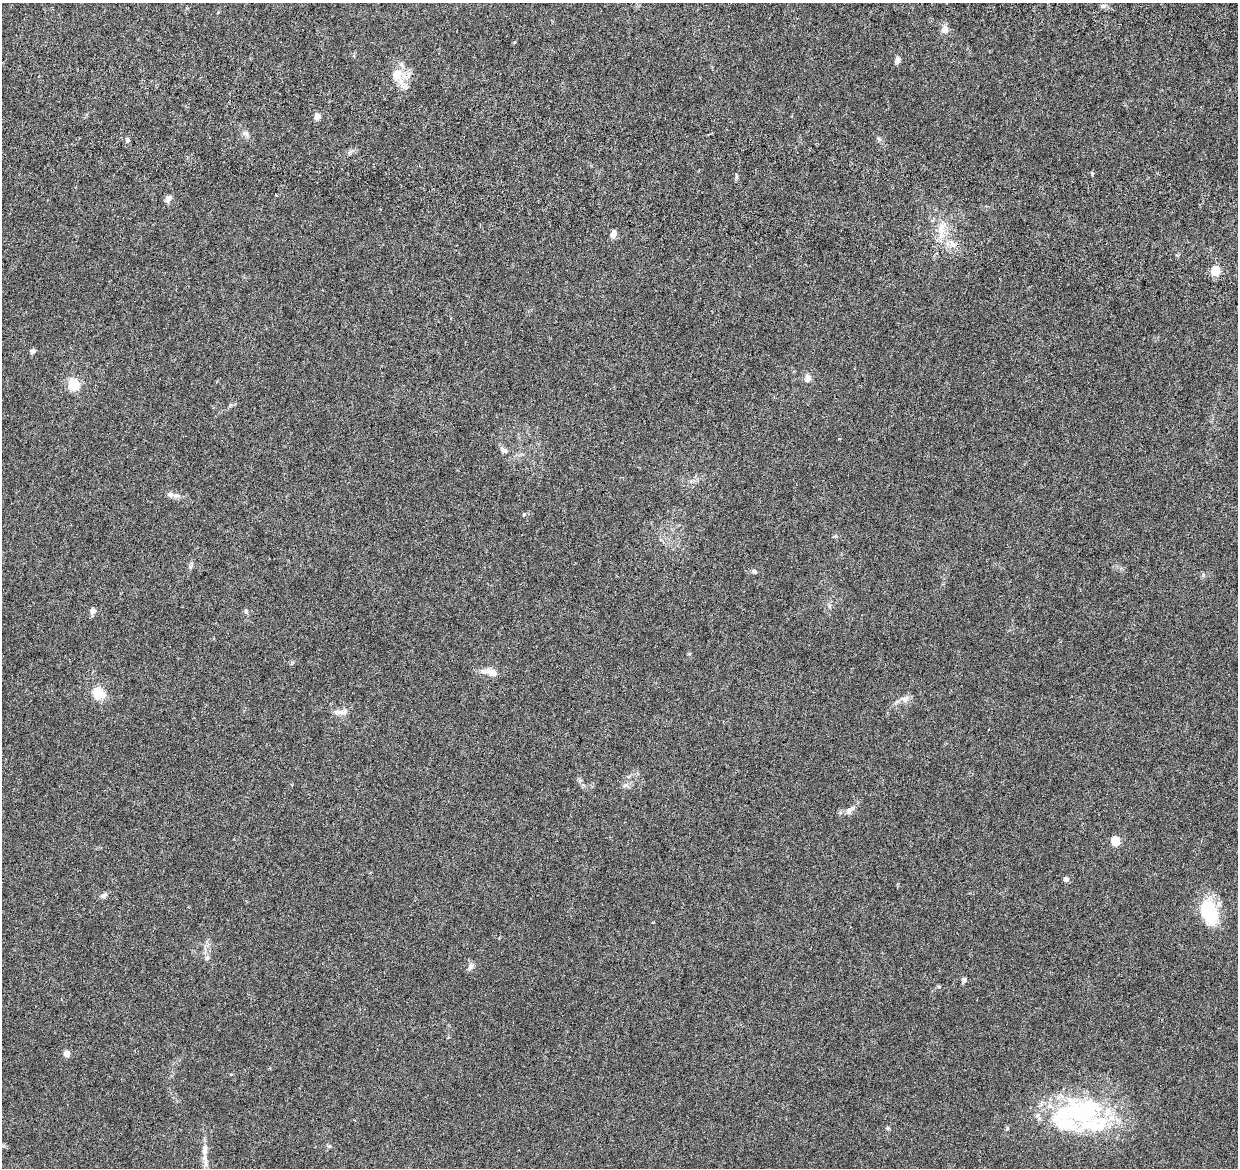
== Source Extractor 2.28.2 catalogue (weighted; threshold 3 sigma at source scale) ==
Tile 11 of 4 x 4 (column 3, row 3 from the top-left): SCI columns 2606-3841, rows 1522-2687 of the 5216 x 5431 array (HDU 1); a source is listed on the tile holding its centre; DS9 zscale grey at full resolution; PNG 1240 x 1170 px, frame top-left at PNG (2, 3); no overlay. Shown black and unused: <1% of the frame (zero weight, under 4 of 8 exposures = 9% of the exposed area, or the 3 px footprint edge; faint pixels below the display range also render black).
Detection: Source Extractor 2.28.2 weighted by HDU 2 'WHT'; one run over the whole footprint, this tile lists its part. Background 0.00755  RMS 0.0011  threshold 0.0045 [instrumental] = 3 sigma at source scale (4.09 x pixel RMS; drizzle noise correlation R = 1.36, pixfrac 0.8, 0.0396/0.0396 arcsec/px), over >= 5 px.
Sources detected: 50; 3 inside a brighter object's white glare — not listed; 4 inside a brighter listed object's ellipse — not listed separately; the other 43 listed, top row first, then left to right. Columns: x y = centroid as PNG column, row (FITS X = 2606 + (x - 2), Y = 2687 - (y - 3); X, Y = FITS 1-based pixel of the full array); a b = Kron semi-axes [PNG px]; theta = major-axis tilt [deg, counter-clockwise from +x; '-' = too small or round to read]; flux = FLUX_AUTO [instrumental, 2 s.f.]
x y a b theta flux
1103 6 7 6 - 0.25
945 30 11 9 38 0.56
514 42 4 4 - 0.087
897 60 7 6 - 0.41
396 75 24 17 -53 2.1
317 116 4 4 - 1.3
246 133 10 7 -36 0.4
879 139 8 3 -71 0.16
127 140 6 5 - 0.25
1092 173 4 4 - 0.12
168 199 9 7 49 0.48
941 229 18 9 76 1.3
613 234 8 5 67 0.68
952 244 10 6 -31 0.52
1215 271 5 5 - 4.3
32 351 6 6 - 0.27
808 378 10 8 57 0.49
73 384 6 5 - 8.1
504 450 10 6 -21 0.3
170 494 11 7 -12 0.43
524 514 4 3 - 0.094
190 567 7 4 70 0.19
754 571 6 5 - 0.21
93 611 8 6 67 0.43
246 612 7 5 -63 0.18
492 672 13 9 -23 0.78
98 693 12 11 - 2.2
905 699 13 9 28 0.6
345 711 12 7 46 0.45
625 785 7 4 19 0.21
850 810 18 7 40 0.6
1115 841 5 5 - 3.5
1066 879 6 5 - 0.32
104 895 10 5 32 0.29
1209 915 26 21 -49 4.4
207 958 8 5 62 0.24
470 967 11 6 62 0.35
964 980 6 5 - 0.3
66 1054 7 6 - 0.55
1081 1111 64 38 14 13
887 1128 6 4 -89 0.13
329 1146 5 5 - 0.15
205 1149 18 7 87 0.87
Unlisted compact peaks at least as high as the median listed source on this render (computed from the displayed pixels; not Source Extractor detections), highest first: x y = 939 987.